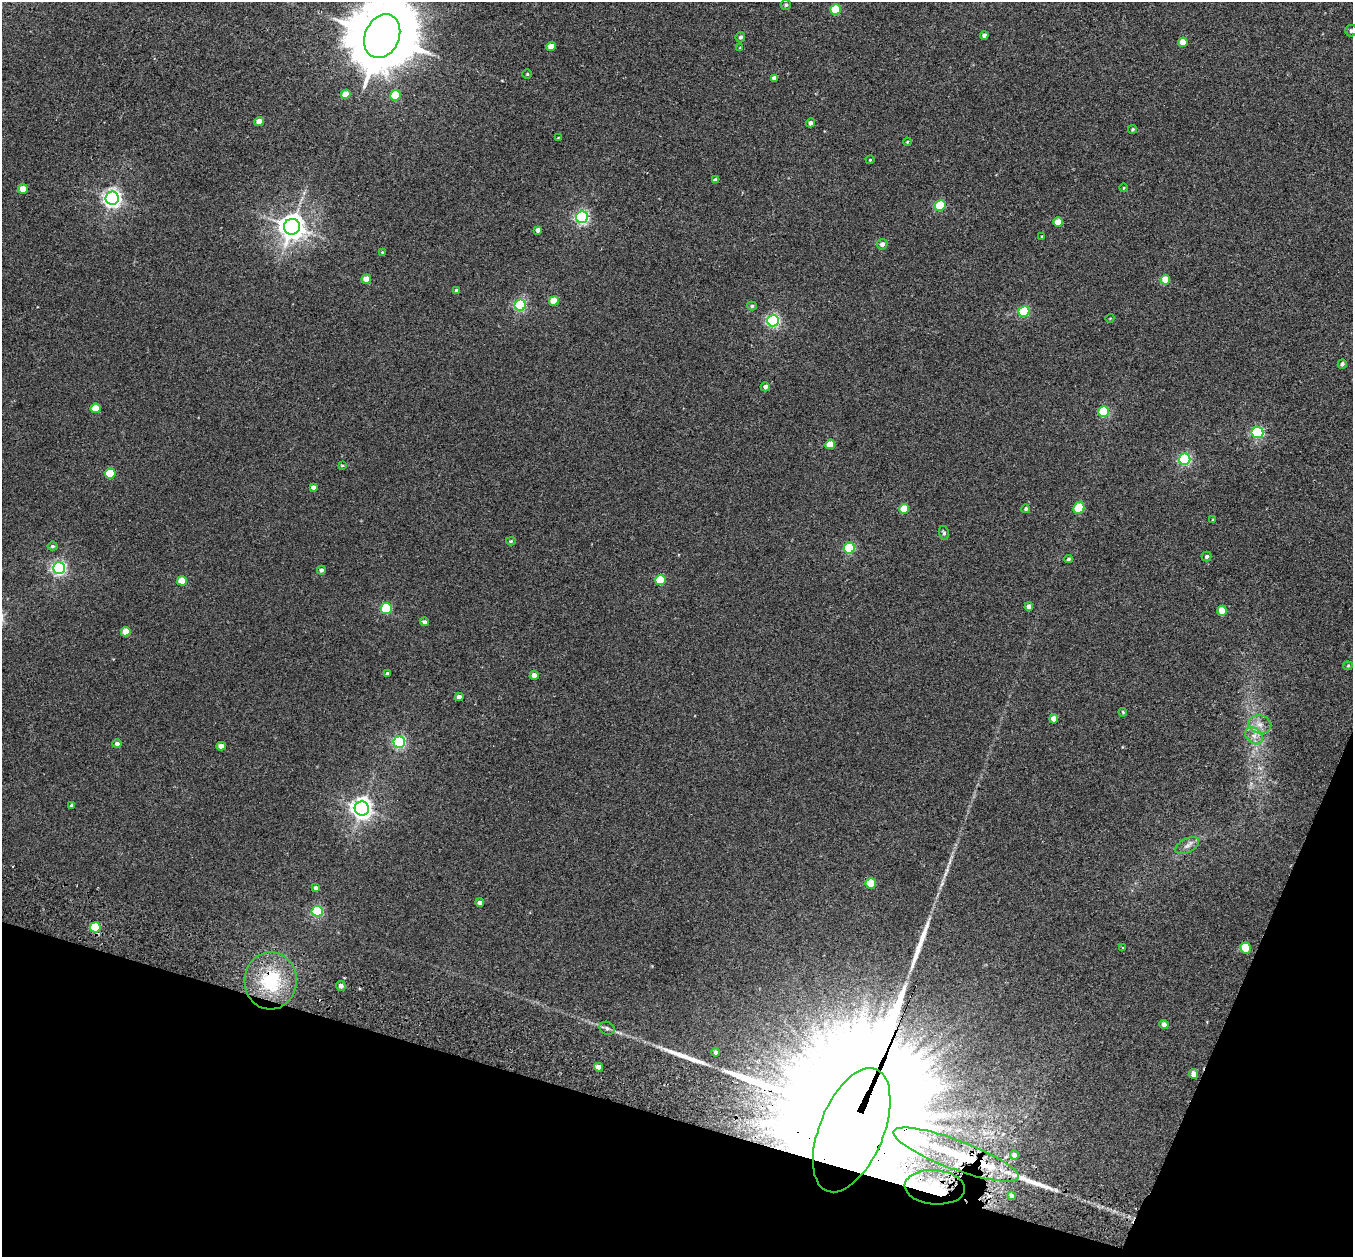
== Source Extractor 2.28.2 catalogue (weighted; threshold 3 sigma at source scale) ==
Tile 15 of 4 x 4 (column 3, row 4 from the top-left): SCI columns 2728-4078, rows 320-1574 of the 5452 x 5530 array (HDU 1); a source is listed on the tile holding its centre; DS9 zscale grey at full resolution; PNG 1355 x 1259 px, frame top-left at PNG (2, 2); each listed source drawn as its Kron ellipse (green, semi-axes under 4 px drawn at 4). Shown black and unused: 15% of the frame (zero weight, under 2 of 3 exposures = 3% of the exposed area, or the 3 px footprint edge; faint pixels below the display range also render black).
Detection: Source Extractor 2.28.2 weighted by HDU 2 'WHT'; one run over the whole footprint, this tile lists its part. Background 0.0409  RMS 0.007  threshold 0.0316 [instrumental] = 3 sigma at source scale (4.5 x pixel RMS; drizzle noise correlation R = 1.50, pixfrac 1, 0.05/0.05 arcsec/px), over >= 5 px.
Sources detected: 107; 3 long thin detections or spike segments (spike, bleed or trail) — neither listed nor drawn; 2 inside a brighter listed object's ellipse — not listed separately; the other 102 listed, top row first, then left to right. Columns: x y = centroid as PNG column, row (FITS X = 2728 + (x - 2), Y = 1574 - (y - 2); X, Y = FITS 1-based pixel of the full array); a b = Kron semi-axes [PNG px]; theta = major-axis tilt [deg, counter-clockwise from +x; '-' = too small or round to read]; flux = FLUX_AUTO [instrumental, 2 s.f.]
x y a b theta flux
786 5 5 5 - 1.1
836 10 5 5 - 34
1351 31 6 5 - 1.5
984 35 4 4 - 2.3
382 36 23 17 67 6700
740 37 5 4 - 1.7
1183 42 5 4 - 9.3
551 46 5 4 - 7
740 48 4 3 - 0.64
527 74 4 4 - 0.8
774 78 4 4 - 2.7
346 94 5 4 - 9.2
396 95 5 5 - 24
259 121 5 4 - 6.3
811 123 4 4 - 2.5
1133 129 4 4 - 1
558 138 4 3 - 0.51
907 142 4 3 - 0.61
870 160 4 4 - 0.65
715 180 4 4 - 2
1123 188 4 3 - 0.49
23 189 5 5 - 7.5
112 198 7 6 - 280
940 205 5 5 - 36
582 217 6 6 - 130
1058 222 5 4 - 11
292 227 8 8 - 750
538 230 4 4 - 3.1
1042 236 4 3 - 0.63
882 244 5 5 - 3
382 252 4 3 - 0.6
366 279 5 4 - 8.4
1165 280 5 4 - 11
456 291 4 4 - 1.8
554 301 5 4 - 13
520 305 6 5 - 85
752 306 5 4 - 1.1
1024 311 5 5 - 51
1110 318 4 3 - 0.45
773 321 6 5 - 130
1342 364 5 4 - 1.5
765 387 4 4 - 2.3
96 408 5 4 - 12
1104 411 5 5 - 41
1257 432 6 6 - 97
830 444 5 5 - 13
1185 459 6 5 - 110
342 466 3 3 - 0.65
110 473 5 5 - 30
313 487 4 4 - 2.6
1079 508 6 5 - 24
904 509 5 5 - 15
1026 509 4 4 - 1.2
1213 520 3 3 - 0.68
944 533 7 5 -77 1.4
511 541 5 4 - 0.87
52 546 5 4 - 1.2
849 548 5 5 - 55
1207 556 5 5 - 1.6
1068 559 4 3 - 1
59 568 6 6 - 170
321 570 4 4 - 1.7
661 580 5 5 - 29
182 581 5 4 - 14
1029 607 4 4 - 3.1
386 608 5 5 - 48
1222 611 5 5 - 12
424 622 4 4 - 2.2
126 632 5 4 - 10
1348 666 5 4 - 0.71
388 674 4 3 - 1.7
534 675 4 4 - 5.2
459 697 4 4 - 3.4
1123 712 4 3 - 0.64
1054 719 4 4 - 5.4
1260 724 12 9 -12 5.2
1254 736 10 7 -42 4.3
399 742 6 5 - 120
117 744 5 4 - 2
221 746 4 4 - 5.5
71 805 4 3 - 0.75
362 809 7 7 - 430
1187 846 13 6 27 3.4
871 883 5 5 - 23
316 888 4 4 - 1.9
480 902 4 4 - 3
317 911 5 5 - 62
95 927 5 5 - 28
1123 948 3 2 - 0.85
1245 948 5 5 - 19
271 981 29 26 88 45
341 986 5 4 - 3
1164 1024 5 4 - 2.7
607 1028 8 6 -27 2
716 1052 4 4 - 1.5
598 1067 4 4 - 4
1194 1074 5 4 - 4.7
852 1130 66 32 68 98000
956 1155 66 14 -20 75
1014 1155 5 4 - 1.7
935 1187 30 17 -4 41
1012 1196 4 3 - 2.1
Overlapping masked pixels (flux is a lower limit): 5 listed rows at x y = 95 927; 271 981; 852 1130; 956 1155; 935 1187
Isophote crosses this tile's border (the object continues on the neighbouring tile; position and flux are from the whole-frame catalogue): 2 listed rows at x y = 1351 31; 382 36